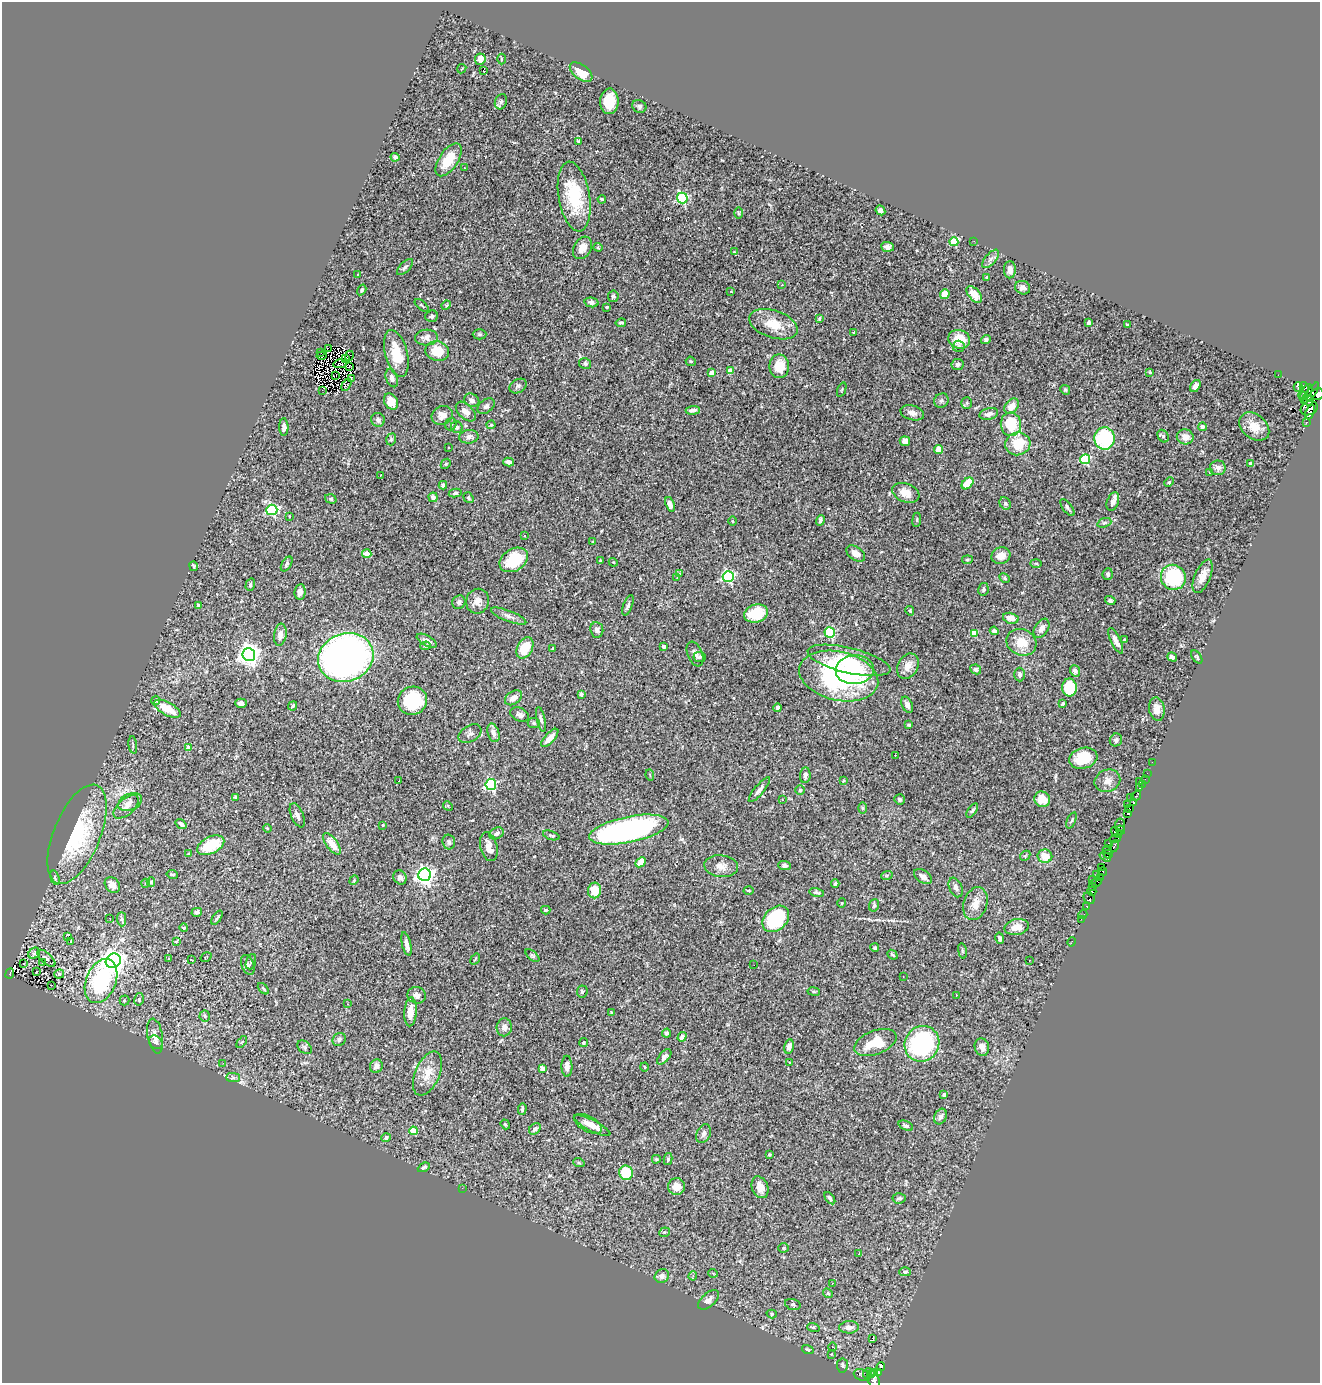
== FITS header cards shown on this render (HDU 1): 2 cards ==
NAXIS1  =                 1318
NAXIS2  =                 1381

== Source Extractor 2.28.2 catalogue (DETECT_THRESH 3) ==
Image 1318 x 1381 px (HDU 1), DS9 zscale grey, 1 PNG px = 1 image px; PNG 1322 x 1385 px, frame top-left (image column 1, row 1381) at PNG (2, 2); each listed source drawn as its Kron ellipse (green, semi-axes under 4 px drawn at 4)
Background 0.447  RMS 0.022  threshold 0.0645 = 3 sigma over >= 5 px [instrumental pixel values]
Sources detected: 430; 3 with non-positive FLUX_AUTO (blend fragments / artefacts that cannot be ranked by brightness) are neither listed nor drawn; the other 427 listed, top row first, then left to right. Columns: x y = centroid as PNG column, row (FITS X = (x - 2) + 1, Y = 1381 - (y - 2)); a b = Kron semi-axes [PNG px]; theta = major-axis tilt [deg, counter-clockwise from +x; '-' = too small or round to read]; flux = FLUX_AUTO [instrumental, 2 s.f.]
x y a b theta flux
480 59 6 5 - 11
501 59 5 3 - 1.4
462 69 5 3 - 1.2
483 70 3 2 - 21
581 72 13 7 -38 27
609 101 13 9 88 32
501 102 8 6 69 3.5
639 106 7 6 - 3.6
578 141 4 3 - 1.8
395 157 4 4 - 4.4
449 160 19 9 56 35
464 168 3 2 - 1.3
574 197 35 15 -80 80
682 198 5 5 - 150
602 199 4 3 - 1.9
880 210 5 4 - 6
739 213 6 3 -89 1.7
974 241 2 2 - 0.72
954 242 4 4 - 69
598 247 4 4 - 1.5
887 247 6 5 - 5.5
582 248 12 8 60 16
734 252 3 3 - 1.1
991 259 11 5 49 5.5
405 267 10 5 44 4
1010 270 8 6 90 8.7
357 275 3 2 - 1
987 277 3 3 - 3
782 285 3 2 - 2.4
1023 288 8 6 -23 6.4
362 290 6 4 57 2
731 291 3 3 - 1.4
945 294 5 4 - 15
974 295 10 5 -49 16
613 296 5 5 - 2.6
591 302 7 4 -13 4.9
422 305 8 3 -40 1.8
446 305 5 4 - 1.6
606 307 3 3 - 2.4
432 316 6 5 - 3.1
819 318 3 2 - 1.5
1088 322 4 3 - 3.7
621 323 5 3 - 2.5
773 324 25 13 -19 34
1127 325 4 3 - 3.3
854 332 3 2 - 1.7
480 334 7 5 0 2.2
426 338 11 8 2 8.6
959 339 11 9 -14 30
986 339 5 4 - 3.7
959 346 6 6 - 3.3
328 348 4 2 - 4.8
437 351 12 9 -13 30
321 353 3 2 - 0.7
396 353 24 11 -75 36
322 356 5 2 - 1.4
349 356 5 2 - 1.3
345 358 3 2 - 1.1
691 361 5 4 - 1.5
340 364 6 2 13 0.02
585 364 6 5 - 3.5
958 364 6 5 - 3.7
349 366 3 2 - 0.53
779 366 12 10 -89 28
730 371 4 4 - 17
1150 372 3 3 - 1.7
711 373 4 4 - 12
336 375 3 2 - 0.63
1278 375 2 2 - 1.3
392 378 9 6 -70 6.6
351 379 3 2 - 1.6
346 385 6 3 57 5.1
518 386 9 6 30 3.7
1195 386 6 4 55 6.6
1298 387 5 3 - 310
1304 387 5 4 - 210
322 390 2 2 - 0.91
842 390 7 2 69 1.3
1065 390 5 4 - 1.9
1306 392 8 4 59 770
1312 392 10 3 56 350
1317 394 6 5 - 630
1303 397 6 3 -67 370
472 400 8 6 -32 4.7
1308 400 6 5 - 460
941 401 8 6 43 3.6
391 402 8 6 -60 16
967 403 6 5 - 2.1
486 406 10 6 39 4.5
1012 406 8 6 50 14
1309 408 9 6 27 1300
693 410 7 4 5 5.1
466 412 12 7 -44 9.2
1310 412 7 4 66 660
912 413 12 7 -16 7
989 414 9 6 15 7.7
442 415 11 9 26 11
378 420 7 6 - 4.5
1306 422 3 3 - 38
451 424 6 5 - 3.1
1011 424 12 10 -83 49
491 425 4 4 - 1.5
284 427 8 4 89 4.9
457 427 6 5 - 4.1
1202 427 4 4 - 3.8
1254 427 17 12 -39 20
1163 436 7 5 -56 2.8
469 437 9 7 8 6.4
1185 437 8 7 - 12
1105 438 11 10 - 130
391 439 6 4 71 2.2
905 441 5 4 - 8.5
1018 444 13 11 15 41
449 447 3 2 - 1.9
938 449 4 4 - 17
1085 459 5 5 - 120
509 462 5 4 - 6.9
446 464 5 4 - 2
1251 464 4 4 - 4
1218 468 8 7 - 6
1209 472 3 2 - 0.81
381 475 3 2 - 0.93
1169 482 5 3 - 1.6
967 483 7 5 46 32
443 485 4 4 - 3.2
455 493 6 4 11 2.6
906 493 14 9 -22 16
433 497 4 4 - 5.7
468 498 6 4 -53 2.5
331 499 6 4 -18 2.2
1113 501 10 5 70 7.7
1005 503 6 5 - 2.9
670 504 7 4 -69 7.4
1067 508 10 4 -53 3.5
272 510 5 5 - 180
289 516 3 2 - 0.91
820 520 5 4 - 2.8
917 520 7 3 82 2.1
732 521 5 3 - 1.3
1104 523 7 4 18 2.5
524 536 4 3 - 1.3
593 542 4 3 - 1.3
367 554 4 4 - 8.6
856 554 10 6 -35 11
1001 556 9 8 - 13
514 560 15 11 32 53
967 560 5 3 - 1.8
600 561 3 3 - 1.7
613 562 4 3 - 1.3
1036 563 5 3 - 1.8
287 564 8 4 59 3
194 566 5 3 - 1.8
679 574 3 3 - 1.7
1108 574 6 5 - 2.8
728 576 5 5 - 230
1203 576 18 8 67 16
1173 577 13 12 - 110
677 578 2 2 - 1.1
1005 578 5 4 - 2.2
250 585 6 4 72 2.5
983 589 6 5 - 3.1
300 592 8 5 82 7.7
1110 600 5 4 - 3.3
477 601 12 11 - 14
459 602 7 6 - 5
198 605 4 4 - 3
628 605 11 4 69 4.1
910 611 5 4 - 2
756 613 12 9 15 44
509 616 19 5 -21 7.7
1011 618 8 5 -14 15
1042 628 10 6 57 7.7
597 630 8 6 -83 4.9
994 631 4 4 - 3.9
830 633 5 5 - 94
974 633 4 4 - 29
280 635 11 6 82 8.8
1124 640 3 3 - 1.3
427 641 11 5 -29 6.7
1116 641 14 5 -64 9.3
1021 642 15 13 -23 26
425 646 5 4 - 2
664 647 4 3 - 8.5
525 648 11 7 62 34
552 649 3 3 - 2
249 654 6 6 - 1200
695 654 13 7 -68 6.9
346 657 28 24 20 780
700 657 6 5 - 4
1172 657 5 4 - 3.8
1197 657 7 3 -56 2
849 660 42 12 -13 55
908 666 13 10 59 12
976 669 5 4 - 3.4
855 670 19 14 3 45
1075 671 6 5 - 5.8
1020 675 7 5 -89 4.3
839 676 40 24 -13 260
1069 688 9 7 -89 68
581 694 4 4 - 4.3
514 698 9 6 34 10
156 700 4 4 - 2.7
412 701 15 14 - 70
241 703 5 4 - 5.4
1063 703 4 3 - 2
907 705 8 5 -64 5.5
293 706 5 3 - 2
778 708 4 3 - 2.6
167 709 15 6 -28 27
1157 709 12 7 -80 11
520 715 10 6 -25 5
541 719 13 4 -78 4
534 723 6 5 - 2.8
909 725 3 3 - 1.8
493 733 9 5 -72 6.6
470 734 12 8 31 5.1
550 738 11 5 47 13
1116 740 6 6 - 3.7
133 745 9 2 -83 1.6
188 748 4 4 - 15
895 755 3 2 - 2.5
1083 758 14 10 16 34
1152 762 2 2 - 3.7
1147 773 2 2 - 5.7
650 775 5 3 - 2.3
805 775 8 5 84 5.3
1145 779 2 2 - 5.4
399 781 2 2 - 1.2
843 781 4 3 - 1.2
1107 781 13 11 22 12
1139 781 3 2 - 21
491 784 5 5 - 180
1142 785 4 3 - 10
1139 788 3 3 - 12
759 790 15 4 50 6.3
800 790 5 5 - 2
1136 796 5 3 - 24
235 797 4 4 - 1.8
1131 797 2 2 - 3.7
899 799 5 5 - 2.6
1042 799 8 7 - 22
783 800 3 3 - 1.2
130 802 12 8 24 7.8
1133 802 4 3 - 160
1128 804 4 2 - 4.1
448 806 5 4 - 1.6
126 807 15 8 42 9.6
862 808 6 4 -89 1.7
1129 808 3 2 - 110
972 811 8 4 55 2.8
1128 813 4 3 - 130
297 815 13 6 -67 7
1071 820 9 3 67 1.8
181 824 6 3 -35 4.2
383 825 4 3 - 1.4
1120 825 7 5 84 110
267 828 4 3 - 1.2
629 830 40 13 11 430
1121 830 5 3 - 39
1117 832 6 3 -40 260
496 833 8 5 27 5.7
77 834 53 23 68 130
551 835 8 4 -19 2.6
1115 839 5 3 - 100
449 842 7 6 - 4.3
1108 843 4 3 - 99
332 844 13 5 -53 19
211 845 14 8 27 51
1114 846 6 3 61 75
489 847 15 8 -77 14
1107 850 4 3 - 13
188 854 4 3 - 2.1
1108 854 5 3 - 51
1025 856 6 4 46 2
1045 856 7 6 - 19
1105 857 6 4 -34 170
641 862 6 4 43 20
784 865 6 4 -1 3.4
721 866 17 11 -6 12
1102 867 3 2 - 58
1102 871 4 3 - 170
172 874 5 2 - 1.8
1096 874 3 3 - 70
425 875 6 6 - 730
887 875 6 3 19 1.7
400 877 7 6 - 5.9
923 877 10 6 -34 6.6
1100 877 3 2 - 9.4
55 878 7 3 -73 2.1
1093 879 3 2 - 2.7
354 880 5 4 - 1.4
151 882 5 4 - 1.9
1096 882 6 3 26 18
146 883 4 3 - 1.1
835 884 4 3 - 2.7
112 885 8 6 -46 7.6
956 887 10 6 -67 6
1092 887 4 2 - 6.1
595 890 8 6 80 32
749 890 5 2 - 1.8
1092 891 4 2 - 14
817 892 7 4 -13 3
1089 898 6 5 - 190
842 903 5 3 - 1.1
975 904 17 11 73 16
874 905 6 5 - 2.8
1087 906 3 3 - 35
546 910 5 4 - 2.6
197 912 5 4 - 3.6
1083 915 5 3 - 13
110 918 2 2 - 0.83
217 918 8 3 56 1.9
122 919 7 4 -89 3.2
776 919 15 11 44 120
1081 919 2 2 - 2.4
1017 927 12 8 10 16
184 928 4 4 - 2.9
68 937 4 2 - 3.7
1000 938 5 4 - 3.1
71 941 3 2 - 1.2
176 941 3 2 - 1.2
1072 942 5 2 - 2.5
407 944 12 4 -76 8.3
875 948 4 4 - 2.1
962 951 8 3 -81 2.2
34 953 6 5 - 2.3
892 955 5 3 - 2.1
532 956 8 4 -41 2.3
206 957 6 2 33 1
46 958 11 5 -42 3.7
169 958 3 3 - 1.6
475 959 6 3 53 1.3
191 960 4 3 - 3.7
1029 960 2 2 - 1.2
113 961 8 7 - 1400
251 962 8 4 69 2.7
43 963 3 3 - 11
23 964 2 2 - 1.9
248 965 10 6 -70 4.2
754 965 2 2 - 0.71
36 972 3 2 - 1.1
10 973 5 3 - 25
59 974 5 4 - 3.3
903 977 2 2 - 0.77
101 981 23 15 67 160
51 985 2 2 - 1.1
263 989 7 4 -46 2.4
582 991 6 5 - 3
814 991 6 3 -9 1.8
417 995 9 8 - 7.3
956 995 3 2 - 5.7
139 999 6 5 - 2.3
124 1000 5 5 - 2.3
348 1004 3 2 - 0.89
411 1012 14 6 87 18
611 1012 4 2 - 0.95
205 1016 5 5 - 2.6
504 1027 9 7 81 8.4
667 1033 4 4 - 3.7
155 1036 17 7 -80 11
682 1037 5 4 - 6.5
339 1039 7 6 - 3.9
156 1042 7 6 - 3.6
242 1042 7 3 53 1.7
875 1042 22 12 21 41
584 1043 4 4 - 2.2
922 1044 18 17 - 200
305 1047 8 5 -42 3
789 1047 7 5 79 6.7
982 1047 9 7 -75 11
664 1057 9 5 50 5.4
223 1063 3 3 - 1.4
790 1063 3 2 - 1.1
376 1066 7 6 - 5.7
567 1066 10 5 -88 6.8
645 1067 4 3 - 1.2
542 1068 4 4 - 17
427 1073 23 12 66 23
233 1078 7 4 0 3.1
944 1094 4 3 - 6.2
522 1109 6 4 87 2.9
940 1116 8 6 66 5.4
505 1124 5 4 - 1.6
588 1124 15 7 -29 15
592 1126 20 5 -27 16
906 1126 8 4 -23 3.5
535 1129 6 5 - 4
413 1131 4 4 - 28
704 1134 10 6 64 5.2
386 1138 5 4 - 4.5
769 1154 3 3 - 1.7
656 1159 4 3 - 1.8
668 1159 6 4 76 3
579 1163 6 3 -19 1.7
424 1167 6 4 25 2.5
626 1173 7 7 - 46
676 1187 8 8 - 15
760 1187 11 8 -69 15
462 1188 2 2 - 0.75
830 1198 7 4 -53 2.9
899 1198 7 5 5 3.4
664 1232 5 4 - 2.1
783 1248 5 4 - 1.8
859 1254 3 2 - 1
905 1272 6 4 0 2.3
713 1273 4 3 - 1.3
662 1276 7 6 - 5.7
693 1276 4 4 - 1.7
832 1283 2 2 - 0.86
828 1293 5 4 - 2.1
708 1300 12 6 42 6.7
793 1304 8 5 -17 2.7
772 1314 5 4 - 2
813 1327 6 4 -17 2.2
849 1327 10 6 2 8.5
873 1338 3 3 - 31
832 1347 4 3 - 1.2
808 1350 6 4 -17 1.7
832 1354 4 3 - 1
842 1365 7 5 -84 3.2
881 1367 4 3 - 28
875 1372 3 3 - 30
878 1372 3 3 - 42
868 1373 5 3 - 86
862 1375 9 5 -20 27
871 1375 3 2 - 150
873 1380 10 5 -67 300
At the frame edge (FLAGS 8, measured only in part): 2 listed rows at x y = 1317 394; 873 1380
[3 non-positive-flux detections neither listed nor drawn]